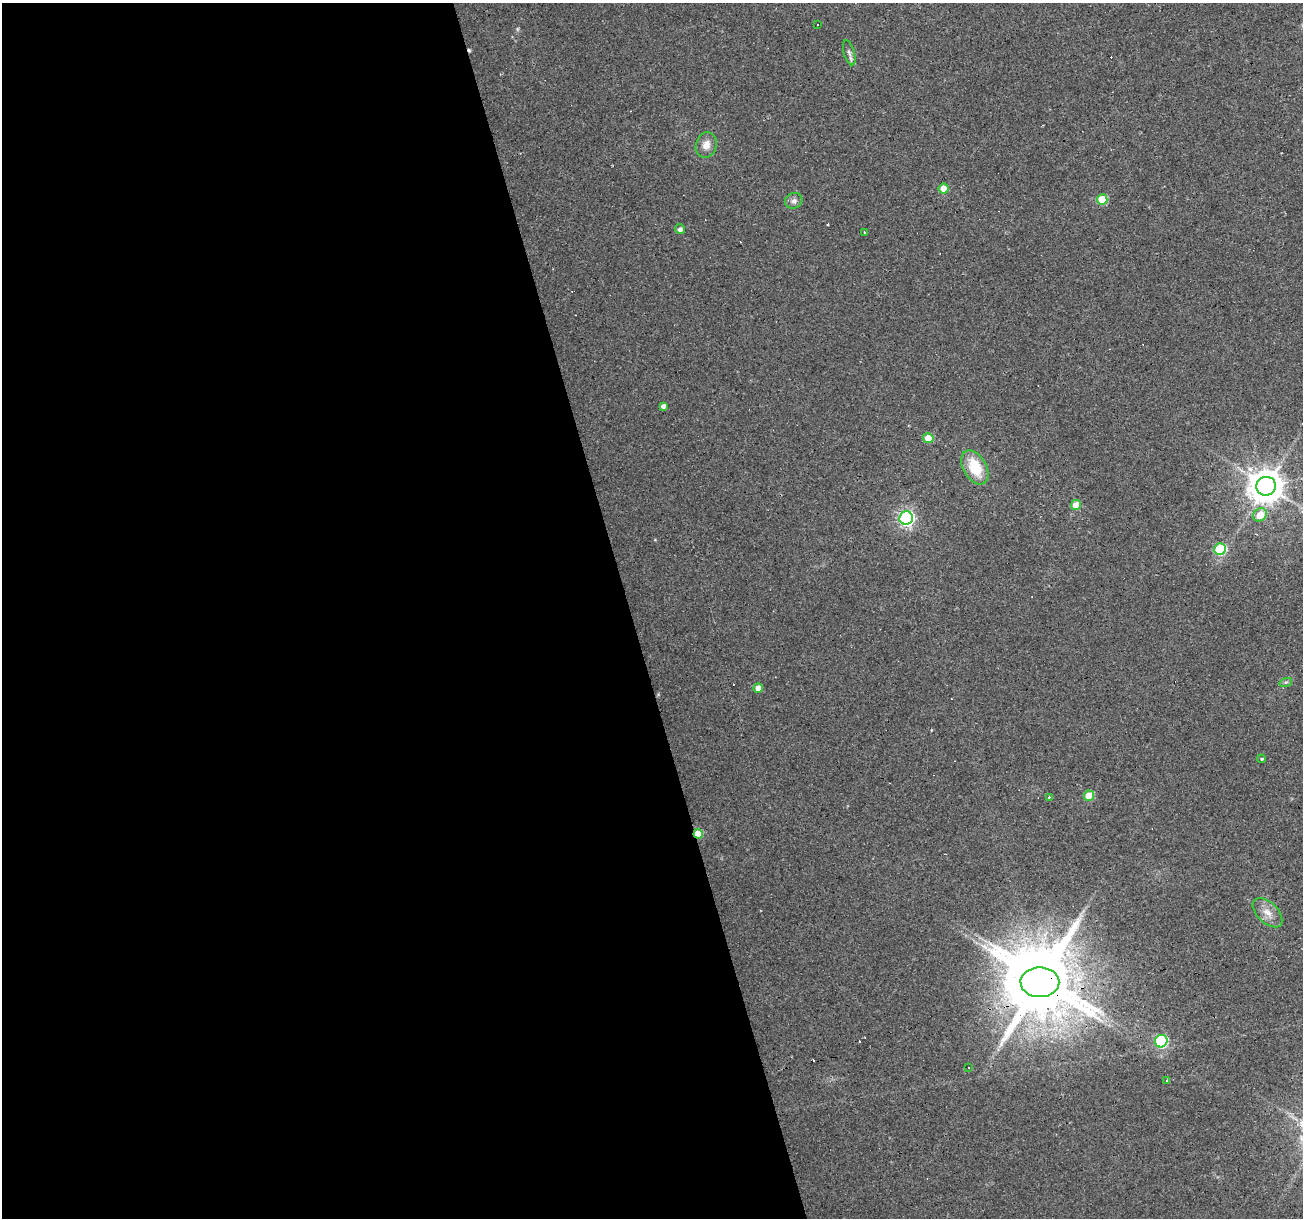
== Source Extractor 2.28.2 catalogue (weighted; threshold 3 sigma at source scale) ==
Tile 9 of 4 x 4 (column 1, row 3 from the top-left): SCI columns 1-1301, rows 1264-2479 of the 5204 x 5007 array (HDU 1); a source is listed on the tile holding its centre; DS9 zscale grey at full resolution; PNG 1305 x 1220 px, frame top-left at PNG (2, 3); each listed source drawn as its Kron ellipse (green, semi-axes under 4 px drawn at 4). Shown black and unused: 48% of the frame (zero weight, under 2 of 3 exposures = <1% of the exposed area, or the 3 px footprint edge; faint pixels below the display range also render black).
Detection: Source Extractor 2.28.2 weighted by HDU 2 'WHT'; one run over the whole footprint, this tile lists its part. Background 0.0333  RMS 0.0067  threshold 0.0302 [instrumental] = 3 sigma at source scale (4.5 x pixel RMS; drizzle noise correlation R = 1.50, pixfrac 1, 0.0396/0.0396 arcsec/px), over >= 5 px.
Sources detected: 35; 1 inside a brighter object's white glare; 7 cosmic-ray / hot-pixel residue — neither listed nor drawn; the other 27 listed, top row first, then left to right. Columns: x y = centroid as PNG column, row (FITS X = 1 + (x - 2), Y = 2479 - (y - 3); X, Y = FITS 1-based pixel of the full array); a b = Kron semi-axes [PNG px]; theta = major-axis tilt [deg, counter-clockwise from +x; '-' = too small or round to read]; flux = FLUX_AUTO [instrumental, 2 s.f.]
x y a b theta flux
817 25 3 2 - 0.73
849 53 13 5 -73 2.6
706 145 13 10 74 6.1
944 189 5 5 - 12
1102 199 5 5 - 21
794 201 9 7 26 3.1
680 229 5 5 - 2.3
864 232 3 2 - 0.48
663 406 4 4 - 2.3
928 438 5 5 - 15
975 467 18 11 -60 23
1266 486 10 9 - 1400
1076 505 5 5 - 11
1260 515 7 6 - 11
906 518 7 6 - 200
1220 549 6 5 - 47
1286 682 6 4 17 1.1
758 688 4 4 - 5.7
1262 759 4 3 - 0.86
1089 796 5 5 - 15
1049 797 3 3 - 0.79
698 834 5 4 - 13
1267 913 18 10 -44 7
1040 982 19 15 0 5000
1161 1041 6 6 - 61
968 1067 3 3 - 0.77
1167 1081 4 3 - 20
Overlapping masked pixels (flux is a lower limit): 2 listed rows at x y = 698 834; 1040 982